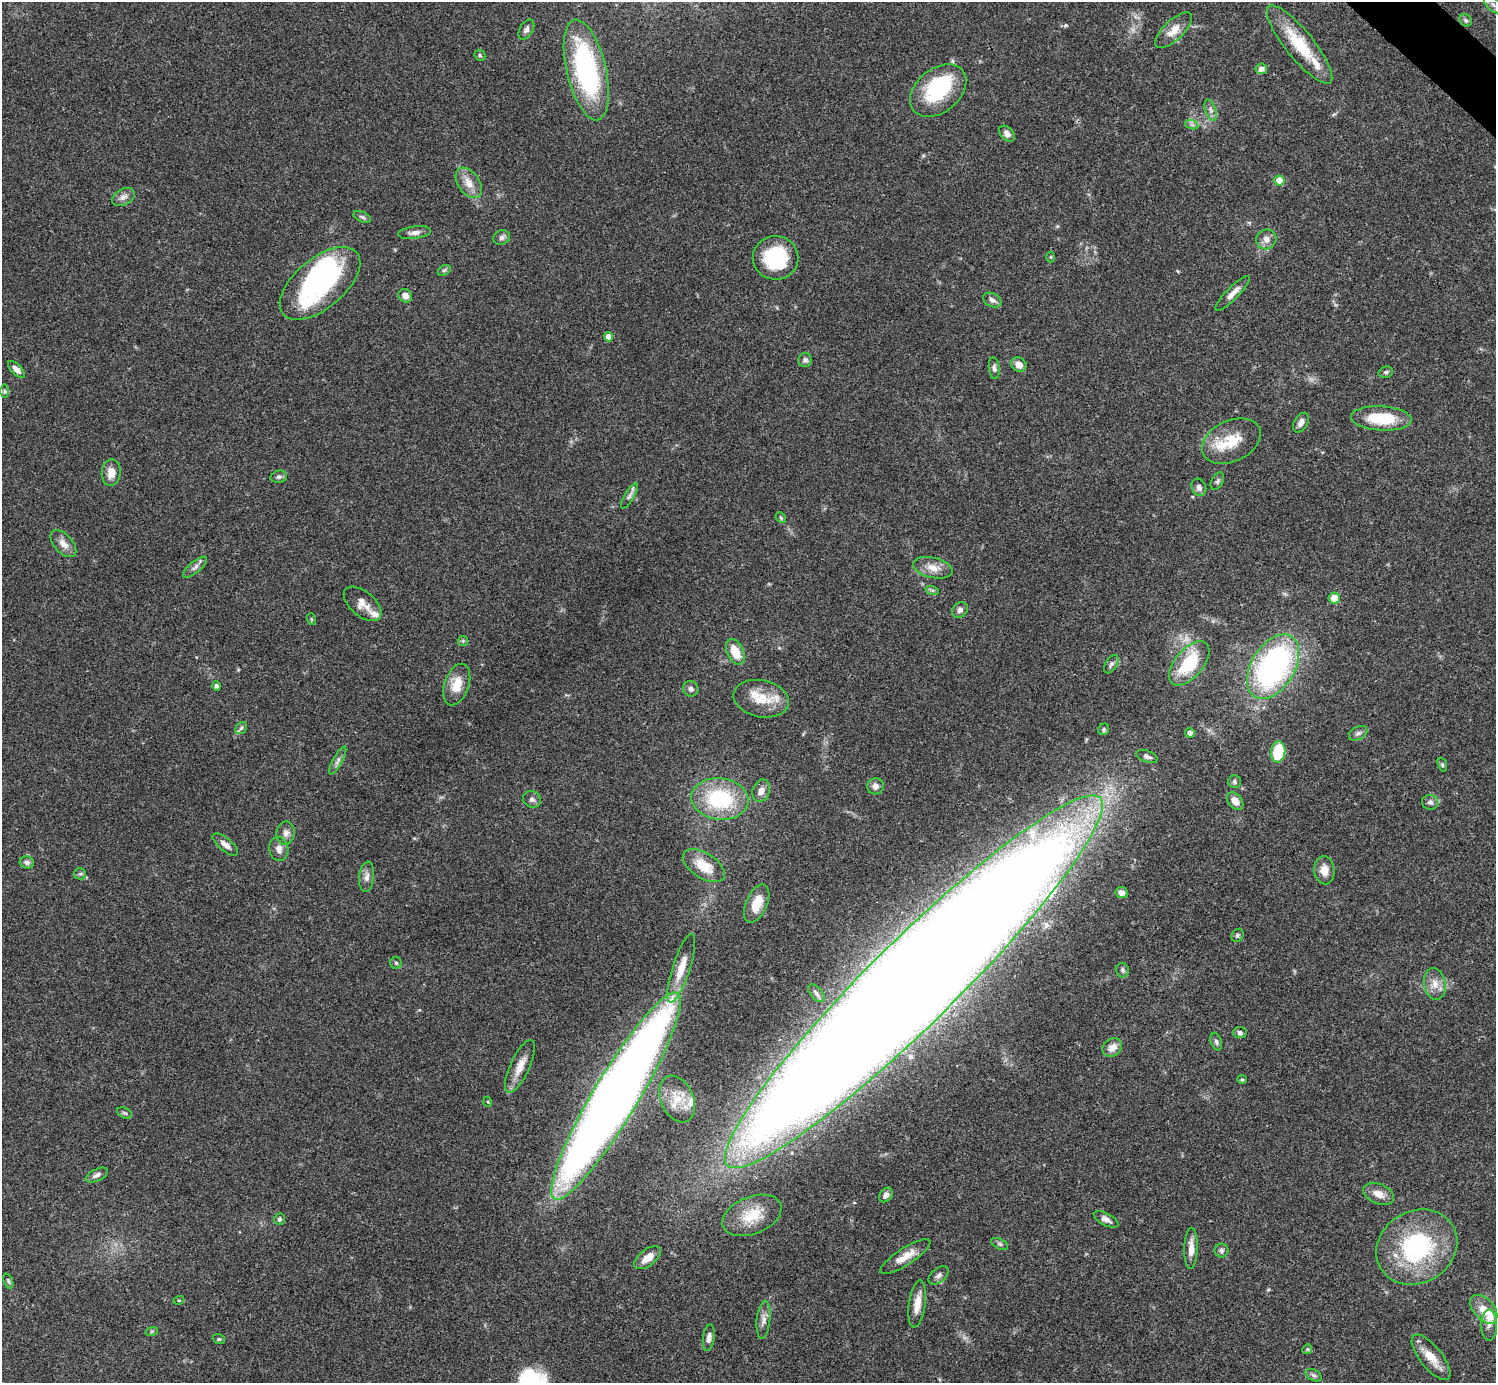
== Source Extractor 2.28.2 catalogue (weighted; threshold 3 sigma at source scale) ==
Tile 10 of 4 x 4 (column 2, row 3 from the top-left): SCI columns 1500-2993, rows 1681-3061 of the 5983 x 5983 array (HDU 1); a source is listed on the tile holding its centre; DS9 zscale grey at full resolution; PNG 1498 x 1385 px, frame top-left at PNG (2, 2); each listed source drawn as its Kron ellipse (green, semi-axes under 4 px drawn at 4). Shown black and unused: <1% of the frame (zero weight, under 3 of 4 exposures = <1% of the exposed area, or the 3 px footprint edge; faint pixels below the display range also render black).
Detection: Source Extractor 2.28.2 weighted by HDU 2 'WHT'; one run over the whole footprint, this tile lists its part. Background 0.0564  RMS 0.0048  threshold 0.0218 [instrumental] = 3 sigma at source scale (4.5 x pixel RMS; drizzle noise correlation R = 1.50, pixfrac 1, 0.05/0.05 arcsec/px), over >= 5 px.
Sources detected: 134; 2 inside a brighter object's white glare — neither listed nor drawn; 7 inside a brighter listed object's ellipse — not listed separately; the other 125 listed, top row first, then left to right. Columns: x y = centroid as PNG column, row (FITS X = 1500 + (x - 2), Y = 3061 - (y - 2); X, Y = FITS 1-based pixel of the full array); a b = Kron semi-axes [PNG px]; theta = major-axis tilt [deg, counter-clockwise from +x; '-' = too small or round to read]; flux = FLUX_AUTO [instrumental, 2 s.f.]
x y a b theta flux
1493 5 11 6 -38 2.5
1466 20 7 5 -45 0.98
526 30 11 6 60 1.7
1174 30 23 10 44 6.3
1300 45 49 14 -51 24
480 55 6 5 - 0.8
1261 69 6 5 - 2.6
586 70 51 19 -77 81
938 91 32 21 39 39
1211 110 11 5 -71 1.8
1192 125 7 4 -19 1
1007 134 9 6 -46 2.2
1279 181 5 5 - 10
469 183 17 10 -55 5.6
123 197 12 8 28 2.8
362 217 9 5 -25 1
414 233 16 6 7 2.5
502 237 8 7 - 1.8
1266 239 10 9 - 3.3
1051 257 5 3 - 0.45
776 258 23 22 - 29
444 270 7 5 30 0.8
320 283 48 25 40 81
1232 293 23 6 45 3.8
405 296 7 6 - 3.2
992 300 10 6 -26 1.9
608 337 5 4 - 3.3
805 360 7 7 - 1.4
1019 365 8 7 - 3.7
994 368 11 5 -85 1.5
16 369 11 5 -45 2.4
1386 372 7 5 15 1
5 391 7 4 -89 0.85
1381 418 30 12 -3 20
1301 423 10 6 60 2.7
1231 441 31 20 25 15
111 473 13 9 85 5.2
279 477 8 6 11 1.4
1217 481 9 5 59 1.1
1199 487 9 7 -68 2.3
630 496 14 4 59 1.7
781 518 6 4 -47 0.71
63 544 16 9 -47 4.3
195 567 15 5 40 2.1
933 568 20 10 -13 5.8
932 590 7 4 -17 0.85
1334 598 5 5 - 6.7
363 604 22 12 -40 5.5
960 610 8 7 - 2.1
311 619 6 3 -71 0.47
463 641 5 5 - 0.61
735 652 14 8 -64 9.1
1189 663 26 14 50 24
1111 664 10 6 58 1.6
1273 667 35 21 59 130
457 684 21 12 71 8.6
216 686 4 4 - 1.3
691 689 8 7 - 1.8
761 699 28 18 -12 12
241 728 6 5 - 0.96
1104 729 6 5 - 0.9
1190 733 5 4 - 1.8
1358 733 10 6 29 1.5
1278 752 11 7 82 19
1147 756 11 5 -20 1.6
338 760 16 4 61 2
1442 765 7 4 -71 0.73
1234 782 6 6 - 1
875 786 8 8 - 2.7
761 791 11 8 71 3.1
532 799 9 8 - 1.8
720 799 29 20 -6 39
1235 801 10 7 -51 3.5
1430 802 8 7 - 1.7
286 833 11 9 83 2.7
225 844 15 6 -39 2.8
279 849 12 9 -80 2.7
27 862 7 6 - 1.5
704 866 24 12 -32 11
1324 870 14 10 -85 5.1
80 874 6 5 - 0.9
367 877 15 7 83 2.7
1122 892 6 5 - 2.7
757 903 20 10 66 8.6
1237 935 7 5 54 0.99
396 963 6 5 - 0.75
681 968 36 8 72 9.7
1122 970 7 6 - 1.3
914 982 262 43 45 5600
1435 984 16 11 -81 5.1
816 993 10 6 -49 1.5
1240 1032 7 5 -2 1.1
1216 1042 9 5 -72 1.2
1112 1047 10 8 41 4.1
520 1066 29 9 65 7.1
1242 1079 4 4 - 0.57
616 1096 120 22 59 730
677 1099 24 16 -66 11
488 1102 5 3 - 0.43
125 1113 8 5 -25 0.94
97 1175 12 6 26 2
1378 1194 16 10 -23 4.9
886 1195 8 6 51 2.3
752 1215 31 18 22 14
280 1219 6 5 - 1.2
1106 1219 14 6 -28 2.3
1000 1244 9 5 -26 1.1
1417 1247 42 36 31 62
1191 1248 20 6 88 4.7
1222 1250 7 7 - 1.5
905 1257 29 8 32 6.8
648 1258 15 8 38 5.2
939 1275 11 7 40 1.7
8 1281 8 4 -69 0.91
179 1300 5 3 - 0.47
917 1304 23 8 82 6.2
1484 1309 17 10 -48 7.3
763 1320 19 7 84 3
1489 1325 15 8 90 2.8
152 1331 6 4 19 0.61
709 1338 13 5 82 2.2
219 1339 6 4 -20 0.72
1307 1349 5 4 - 0.58
1431 1357 28 11 -51 8.8
1314 1375 8 5 -27 1.3
Overlapping masked pixels (flux is a lower limit): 1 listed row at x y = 914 982
Isophote crosses this tile's border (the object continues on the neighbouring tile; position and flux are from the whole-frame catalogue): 1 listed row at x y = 1493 5